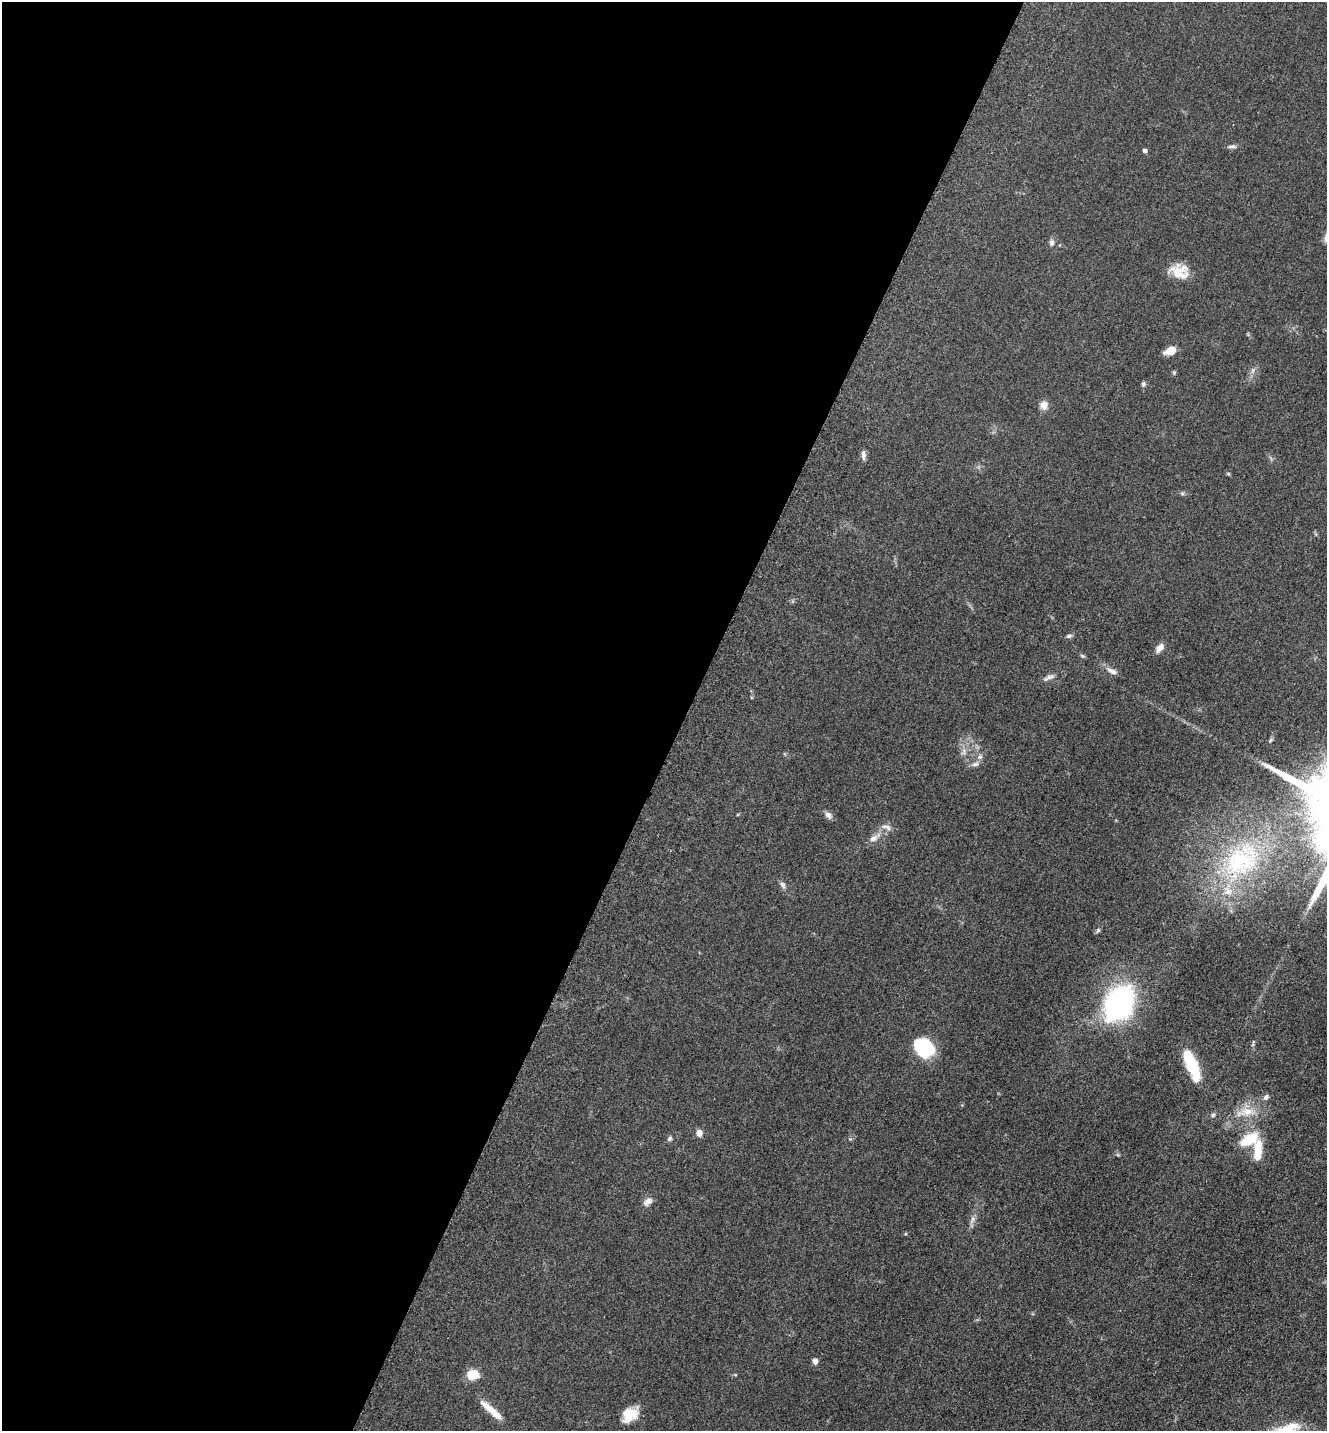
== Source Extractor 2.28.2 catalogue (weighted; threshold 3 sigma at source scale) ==
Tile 5 of 4 x 4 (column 1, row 2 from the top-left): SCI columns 299-1623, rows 2900-4328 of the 5806 x 5775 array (HDU 1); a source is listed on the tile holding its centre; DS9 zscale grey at full resolution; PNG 1329 x 1433 px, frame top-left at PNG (2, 2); no overlay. Shown black and unused: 52% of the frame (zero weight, under 3 of 5 exposures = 4% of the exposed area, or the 3 px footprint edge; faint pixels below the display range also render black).
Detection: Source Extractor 2.28.2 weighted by HDU 2 'WHT'; one run over the whole footprint, this tile lists its part. Background 0.0634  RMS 0.006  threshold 0.027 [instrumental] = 3 sigma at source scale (4.5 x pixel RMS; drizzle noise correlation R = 1.50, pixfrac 1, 0.05/0.05 arcsec/px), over >= 5 px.
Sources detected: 46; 1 inside a brighter listed object's ellipse — not listed separately; the other 45 listed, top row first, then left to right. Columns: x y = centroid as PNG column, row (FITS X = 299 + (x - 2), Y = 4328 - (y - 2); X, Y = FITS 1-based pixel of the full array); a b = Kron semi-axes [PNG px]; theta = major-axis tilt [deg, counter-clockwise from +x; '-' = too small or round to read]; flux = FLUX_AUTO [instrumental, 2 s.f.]
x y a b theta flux
1232 146 12 5 1 1.7
1145 151 4 4 - 1.8
1052 243 9 6 -84 2.1
1179 274 30 16 -37 11
1170 351 11 7 22 8.5
1253 370 9 5 62 1.9
1174 372 5 5 - 0.81
1143 384 7 5 80 1.3
1044 405 10 9 - 4.2
863 455 12 5 -89 2.4
1228 474 6 3 18 0.61
1182 493 6 4 -18 0.94
1069 636 9 5 15 1.3
1159 648 12 7 48 3.9
1082 656 6 5 - 0.92
1112 671 16 6 -24 3.3
1049 677 18 5 28 2.5
1270 740 8 3 46 0.84
963 752 10 5 77 2.4
980 757 8 6 43 1.9
975 764 10 6 8 2.1
828 815 10 7 -38 2.5
886 827 15 7 -21 3
873 838 12 8 29 3.6
1241 861 61 42 40 81
783 885 11 6 -60 1.9
1098 930 8 5 54 1.1
1119 1004 39 27 60 100
1253 1044 10 3 79 0.88
924 1047 22 16 -38 30
1191 1064 36 11 -68 25
1266 1097 8 6 47 1.7
1245 1112 31 11 13 12
1213 1115 6 5 - 1.3
699 1133 7 6 - 4.2
669 1139 7 5 46 1.3
1249 1139 22 11 30 18
1258 1151 26 10 88 13
648 1201 13 8 40 3.4
972 1219 13 6 67 2.7
905 1234 4 3 - 0.54
815 1361 7 6 - 2.5
473 1375 14 11 -6 8.9
494 1412 35 7 -42 9.9
630 1415 19 15 36 11